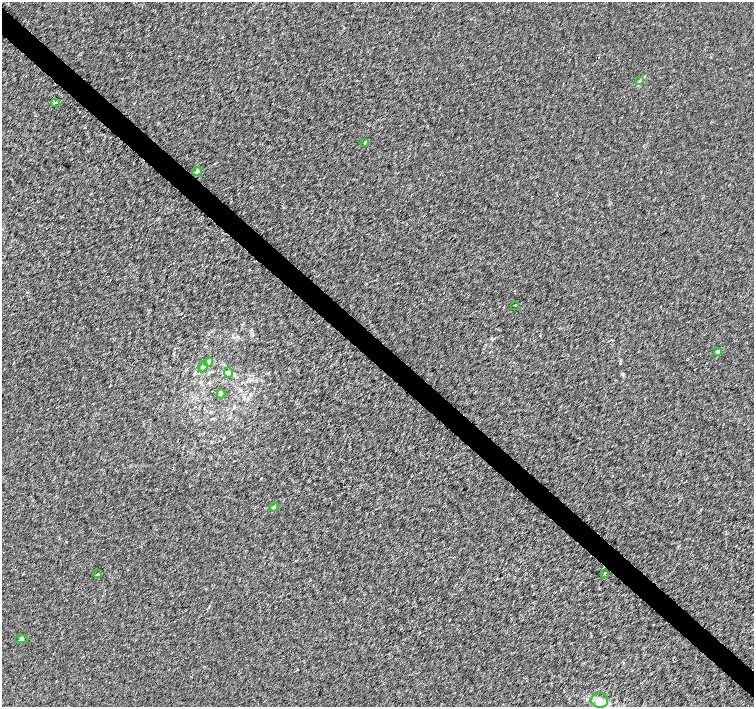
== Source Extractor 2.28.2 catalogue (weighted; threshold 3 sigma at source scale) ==
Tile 11 of 4 x 4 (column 3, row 3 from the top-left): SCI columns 3018-4521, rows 1638-3046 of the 6026 x 6026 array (HDU 1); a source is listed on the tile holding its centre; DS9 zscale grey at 2 x 2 block average (1 PNG px = mean of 2 x 2 image px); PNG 756 x 709 px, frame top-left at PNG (2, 2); each listed source drawn as its Kron ellipse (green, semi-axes under 4 px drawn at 4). Shown black and unused: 4% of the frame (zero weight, under 3 of 4 exposures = <1% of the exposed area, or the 3 px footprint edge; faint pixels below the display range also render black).
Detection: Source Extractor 2.28.2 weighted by HDU 2 'WHT'; one run over the whole footprint, this tile lists its part. Background 0.00102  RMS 0.0021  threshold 0.00956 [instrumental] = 3 sigma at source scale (4.5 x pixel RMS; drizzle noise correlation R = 1.50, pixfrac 1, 0.0396/0.0396 arcsec/px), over >= 5 px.
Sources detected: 15; all 15 listed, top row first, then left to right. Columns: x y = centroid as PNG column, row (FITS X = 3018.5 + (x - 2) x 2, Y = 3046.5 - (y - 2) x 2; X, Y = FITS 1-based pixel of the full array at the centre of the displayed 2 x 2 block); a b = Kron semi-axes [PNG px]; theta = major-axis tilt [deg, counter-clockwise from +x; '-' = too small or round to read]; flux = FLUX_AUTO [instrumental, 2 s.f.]
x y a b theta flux
640 81 4 3 - 0.56
55 102 4 2 - 0.42
365 142 4 2 - 0.34
197 171 5 3 - 0.61
515 305 3 2 - 0.26
718 352 3 2 - 2.5
209 362 4 2 - 0.76
203 367 6 4 68 0.97
229 373 5 4 - 1.1
221 394 4 3 - 2.2
274 507 4 3 - 0.51
605 573 2 2 - 0.44
98 574 3 2 - 0.36
21 639 6 3 1 0.79
600 700 8 7 - 3.3
Diffuse or blended objects may show on this block-average render without a row.